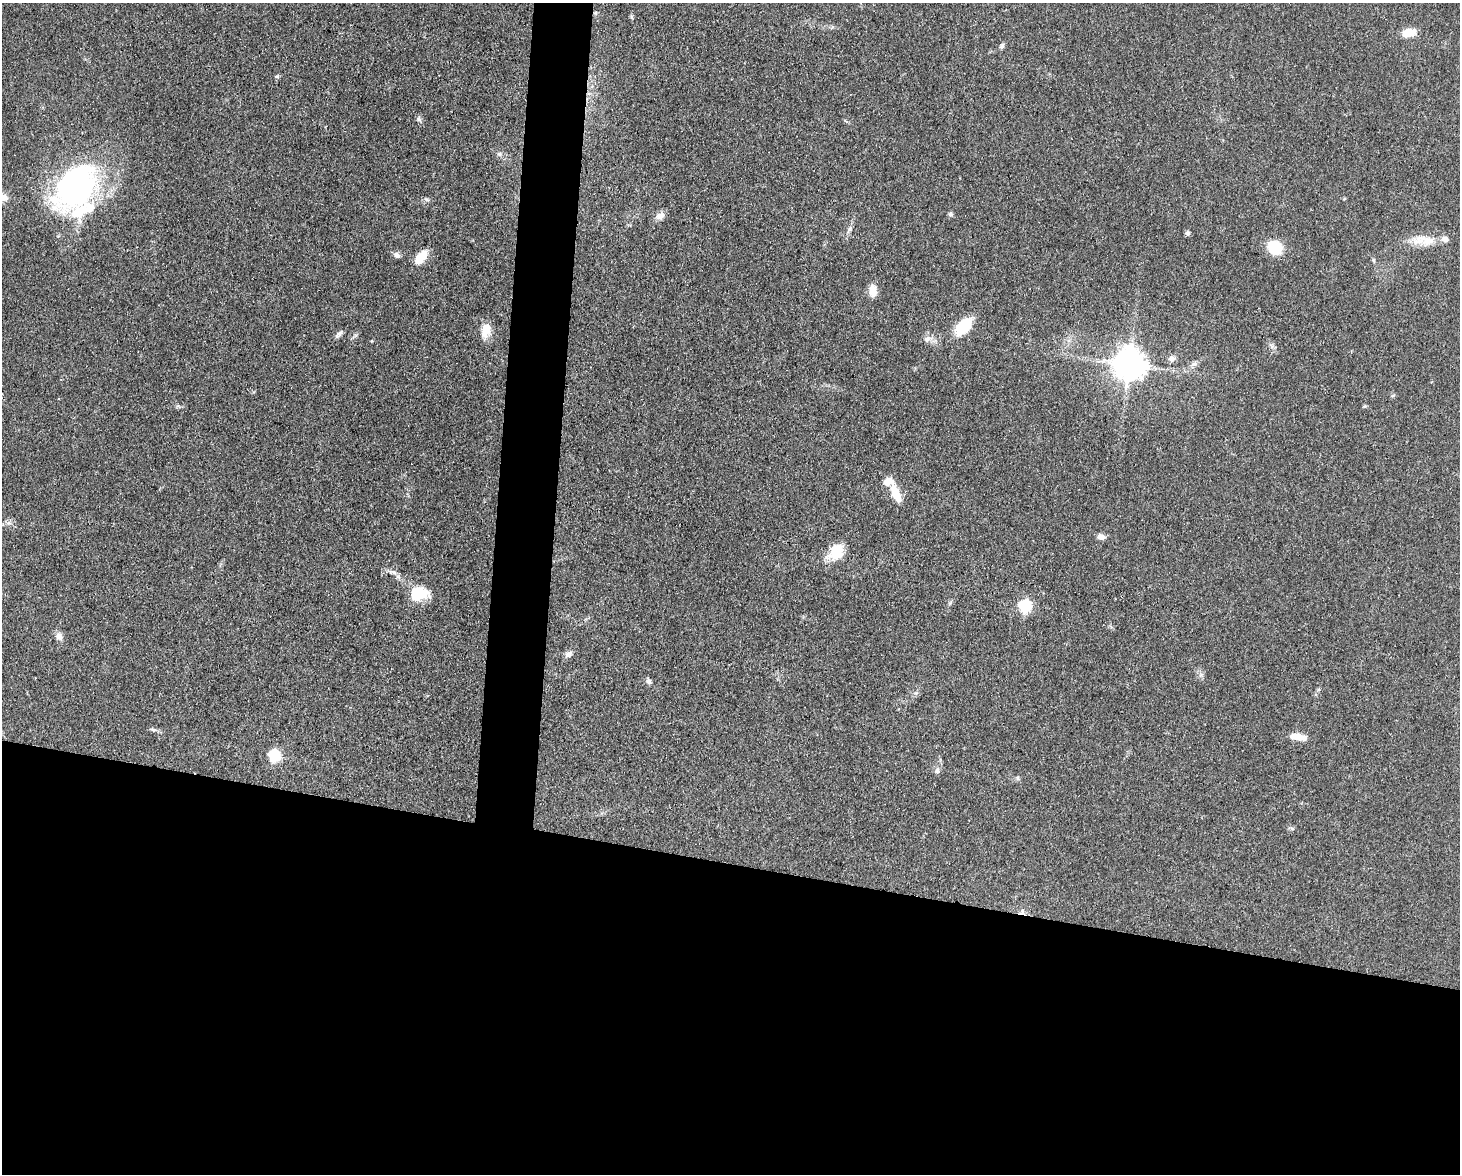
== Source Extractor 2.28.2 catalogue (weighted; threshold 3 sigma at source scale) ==
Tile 11 of 3 x 4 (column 2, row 4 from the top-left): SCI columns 1682-3139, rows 1-1172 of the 4709 x 4691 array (HDU 1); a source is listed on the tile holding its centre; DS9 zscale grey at full resolution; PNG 1462 x 1176 px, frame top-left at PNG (2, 3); no overlay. Shown black and unused: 29% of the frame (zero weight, under 3 of 4 exposures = <1% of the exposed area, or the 3 px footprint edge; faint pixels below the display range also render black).
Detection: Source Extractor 2.28.2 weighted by HDU 2 'WHT'; one run over the whole footprint, this tile lists its part. Background 0.0632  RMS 0.0059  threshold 0.0265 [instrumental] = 3 sigma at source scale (4.5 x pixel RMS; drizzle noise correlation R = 1.50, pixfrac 1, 0.05/0.05 arcsec/px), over >= 5 px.
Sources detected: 48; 3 inside a brighter listed object's ellipse — not listed separately; the other 45 listed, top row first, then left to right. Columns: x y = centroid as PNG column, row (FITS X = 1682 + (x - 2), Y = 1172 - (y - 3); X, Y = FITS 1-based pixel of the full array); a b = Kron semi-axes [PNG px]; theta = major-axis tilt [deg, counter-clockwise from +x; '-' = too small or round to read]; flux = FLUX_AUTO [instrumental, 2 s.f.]
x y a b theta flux
595 13 6 4 3 0.87
631 17 6 4 -70 0.84
1409 32 15 9 1 8.1
1002 46 7 5 73 1.3
277 76 7 4 -7 0.85
419 119 8 6 -76 1.4
499 154 7 5 -43 1.3
76 186 61 40 51 130
3 197 10 9 - 4
427 199 8 4 -9 1.2
951 214 6 6 - 1.3
660 216 12 9 21 3.7
850 228 9 4 71 1.5
1187 233 6 6 - 1.2
1445 239 9 8 - 2.8
1418 240 23 12 20 9
1275 247 13 11 -36 20
397 255 10 6 -40 2.1
421 257 18 10 50 9.5
1374 260 6 4 -88 0.78
873 291 13 8 -89 6.2
964 326 18 10 46 26
486 330 15 10 75 9.2
339 334 12 5 46 1.9
927 339 10 8 50 2.8
1171 359 8 8 - 2.5
1193 364 10 5 26 1.9
1129 365 9 9 - 1100
1365 406 5 5 - 0.73
888 482 12 8 1 6.2
897 496 16 9 -59 8.6
1101 537 9 6 -15 3
836 552 21 15 56 14
419 594 21 15 8 16
1025 606 6 6 - 66
59 636 11 9 -57 3
568 654 10 7 29 2.5
649 681 8 6 -46 1.6
153 729 11 3 -15 1.3
1298 737 19 7 -9 7.5
274 756 6 6 - 56
937 771 9 6 81 2
1017 778 6 5 - 0.97
1292 828 6 4 -20 0.89
1022 912 10 7 16 2.4
Overlapping masked pixels (flux is a lower limit): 2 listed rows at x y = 595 13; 1022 912
Isophote crosses this tile's border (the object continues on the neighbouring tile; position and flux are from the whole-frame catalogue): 1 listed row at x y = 3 197